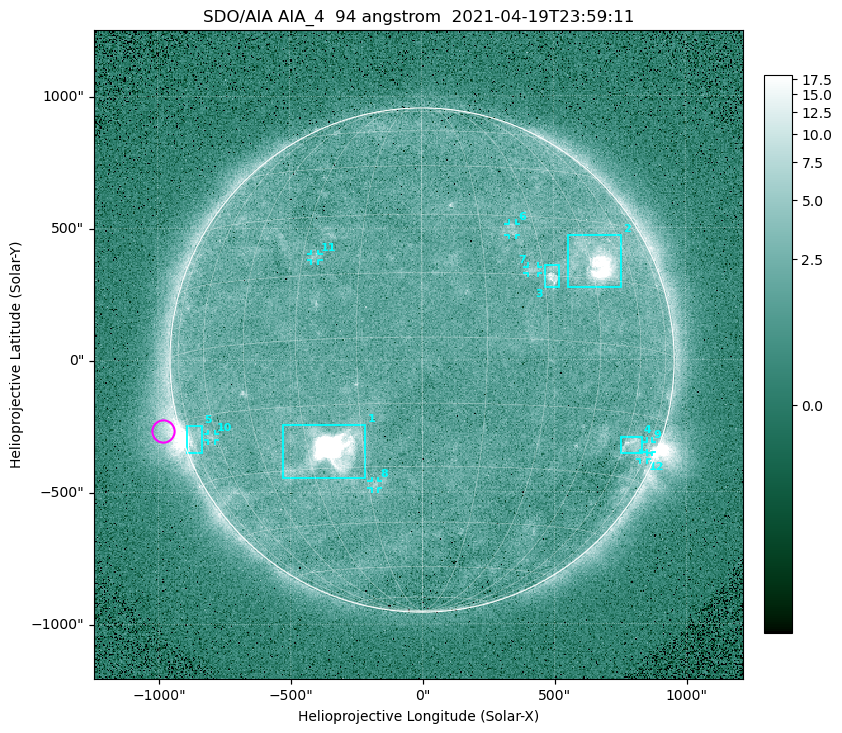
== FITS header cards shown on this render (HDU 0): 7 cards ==
TELESCOP= 'SDO/AIA '
INSTRUME= 'AIA_4   '
WAVELNTH=                   94
WAVEUNIT= 'angstrom'
DATE-OBS= '2021-04-19T23:59:11.13'
CTYPE1  = 'HPLN-TAN'
CTYPE2  = 'HPLT-TAN'

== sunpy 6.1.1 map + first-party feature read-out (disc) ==
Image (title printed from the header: SDO/AIA AIA_4  94 angstrom  2021-04-19T23:59:11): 512 x 512 px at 4.8 arcsec/px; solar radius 955 arcsec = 199 px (full disc in frame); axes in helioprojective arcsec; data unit not stated in the header (colour bar unlabelled)
Orientation: roll -0.138 deg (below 1 deg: not rotated)
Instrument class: DISC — disc imager (sunpy class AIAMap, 94 A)
Bright regions (active regions / flare kernels): reference = the median radial profile (limb darkening/brightening removed); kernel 5 px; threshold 5 sigma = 2.54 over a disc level ~1.79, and >= 1.15x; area >= 9 px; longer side >= 5 px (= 24 arcsec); searched inside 0.97 R_sun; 12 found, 12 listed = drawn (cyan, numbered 1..; 7 of them under ~33 arcsec drawn as corner ticks so the feature stays visible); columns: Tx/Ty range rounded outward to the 10 arcsec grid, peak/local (2 s.f.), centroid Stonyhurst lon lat
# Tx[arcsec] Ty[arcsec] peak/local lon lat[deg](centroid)
1 -530..-210 -450..-240 1153 -24 -26
2 550..760 270..470 51 +48 +20
3 460..520 270..360 6.1 +32 +15
4 750..830 -360..-290 4.2 +64 -22
5 -900..-830 -350..-250 6.2 -73 -19
6 330..360 470..520 2.8 +24 +26
7 400..440 330..360 2.9 +27 +16
8 -190..-170 -490..-450 3.1 -13 -35
9 850..870 -350..-310 3.2 +75 -22
10 -810..-780 -300..-280 2.9 -63 -20
11 -420..-390 380..410 2.7 -27 +20
12 820..850 -380..-350 2.3 +73 -24
Off-limb structures (1.02-1.3 R_sun): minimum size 50 px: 8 found; the strongest spans PA ~90..115 deg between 1.02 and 1.21 R_sun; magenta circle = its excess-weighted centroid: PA ~105 deg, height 1.06 R_sun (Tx ~-980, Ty ~-270 arcsec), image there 4.6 x the reference